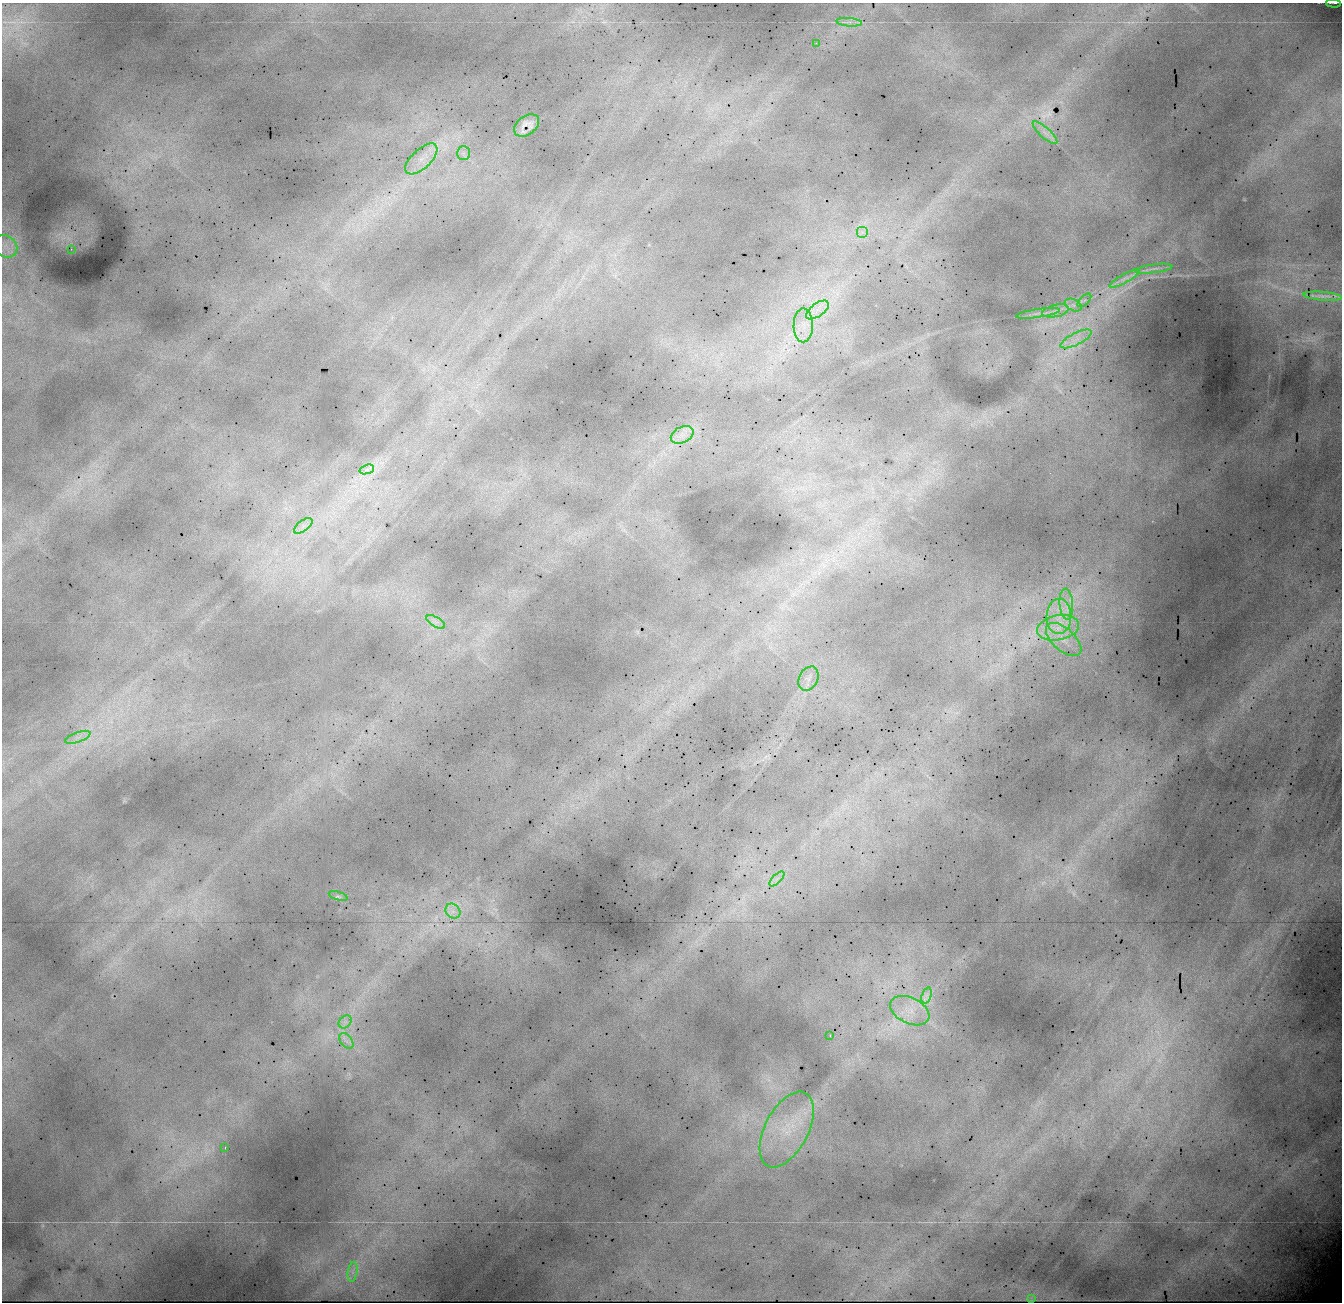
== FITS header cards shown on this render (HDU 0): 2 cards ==
NAXIS1  =                 1340 / Number of columns
NAXIS2  =                 1300 / Number of rows

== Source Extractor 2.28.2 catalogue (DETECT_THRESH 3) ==
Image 1340 x 1300 px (HDU 0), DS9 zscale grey, 1 PNG px = 1 image px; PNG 1344 x 1304 px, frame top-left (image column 1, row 1300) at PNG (2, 3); each listed source drawn as its Kron ellipse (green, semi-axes under 4 px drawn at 4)
Background 19700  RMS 150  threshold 463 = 3 sigma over >= 5 px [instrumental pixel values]
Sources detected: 43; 1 with non-positive FLUX_AUTO (blend fragments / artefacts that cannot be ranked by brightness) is neither listed nor drawn; the other 42 listed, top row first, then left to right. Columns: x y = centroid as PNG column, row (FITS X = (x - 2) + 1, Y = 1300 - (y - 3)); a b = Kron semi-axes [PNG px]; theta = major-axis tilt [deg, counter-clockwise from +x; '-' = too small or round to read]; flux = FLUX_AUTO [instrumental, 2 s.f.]
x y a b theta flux
1333 3 7 2 -2 15000
849 22 13 3 -5 43000
816 43 2 2 - 36000
527 125 14 9 39 85000
1045 133 16 5 -42 72000
463 153 7 6 - 38000
421 159 20 9 43 170000
862 232 6 6 - 34000
6 246 12 10 -39 92000
71 249 2 2 - 18000
1154 269 18 4 7 52000
1125 278 17 4 29 59000
1322 296 19 4 -5 42000
1084 300 8 3 44 24000
1073 305 9 5 -24 45000
817 310 13 6 36 99000
1056 311 13 6 12 70000
1038 313 22 3 8 54000
803 325 17 9 90 160000
1076 339 17 6 27 100000
682 435 12 8 28 92000
367 469 7 4 19 33000
303 526 11 5 36 59000
1066 604 15 6 -85 110000
1059 616 18 12 87 250000
436 622 10 5 -30 46000
1058 628 21 12 11 280000
1064 640 21 11 -42 190000
808 679 13 9 61 75000
78 737 13 5 19 67000
777 879 9 3 45 37000
338 896 10 4 -17 22000
453 911 8 6 -45 59000
926 995 8 5 71 42000
910 1011 21 13 -26 230000
345 1022 7 5 45 44000
830 1035 3 2 - 94000
346 1041 9 5 -51 45000
787 1130 41 21 62 550000
225 1147 3 2 - 86000
353 1272 10 5 82 47000
1031 1298 3 2 - 8100
At the frame edge (FLAGS 8, measured only in part): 1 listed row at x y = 1333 3
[1 non-positive-flux detection neither listed nor drawn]